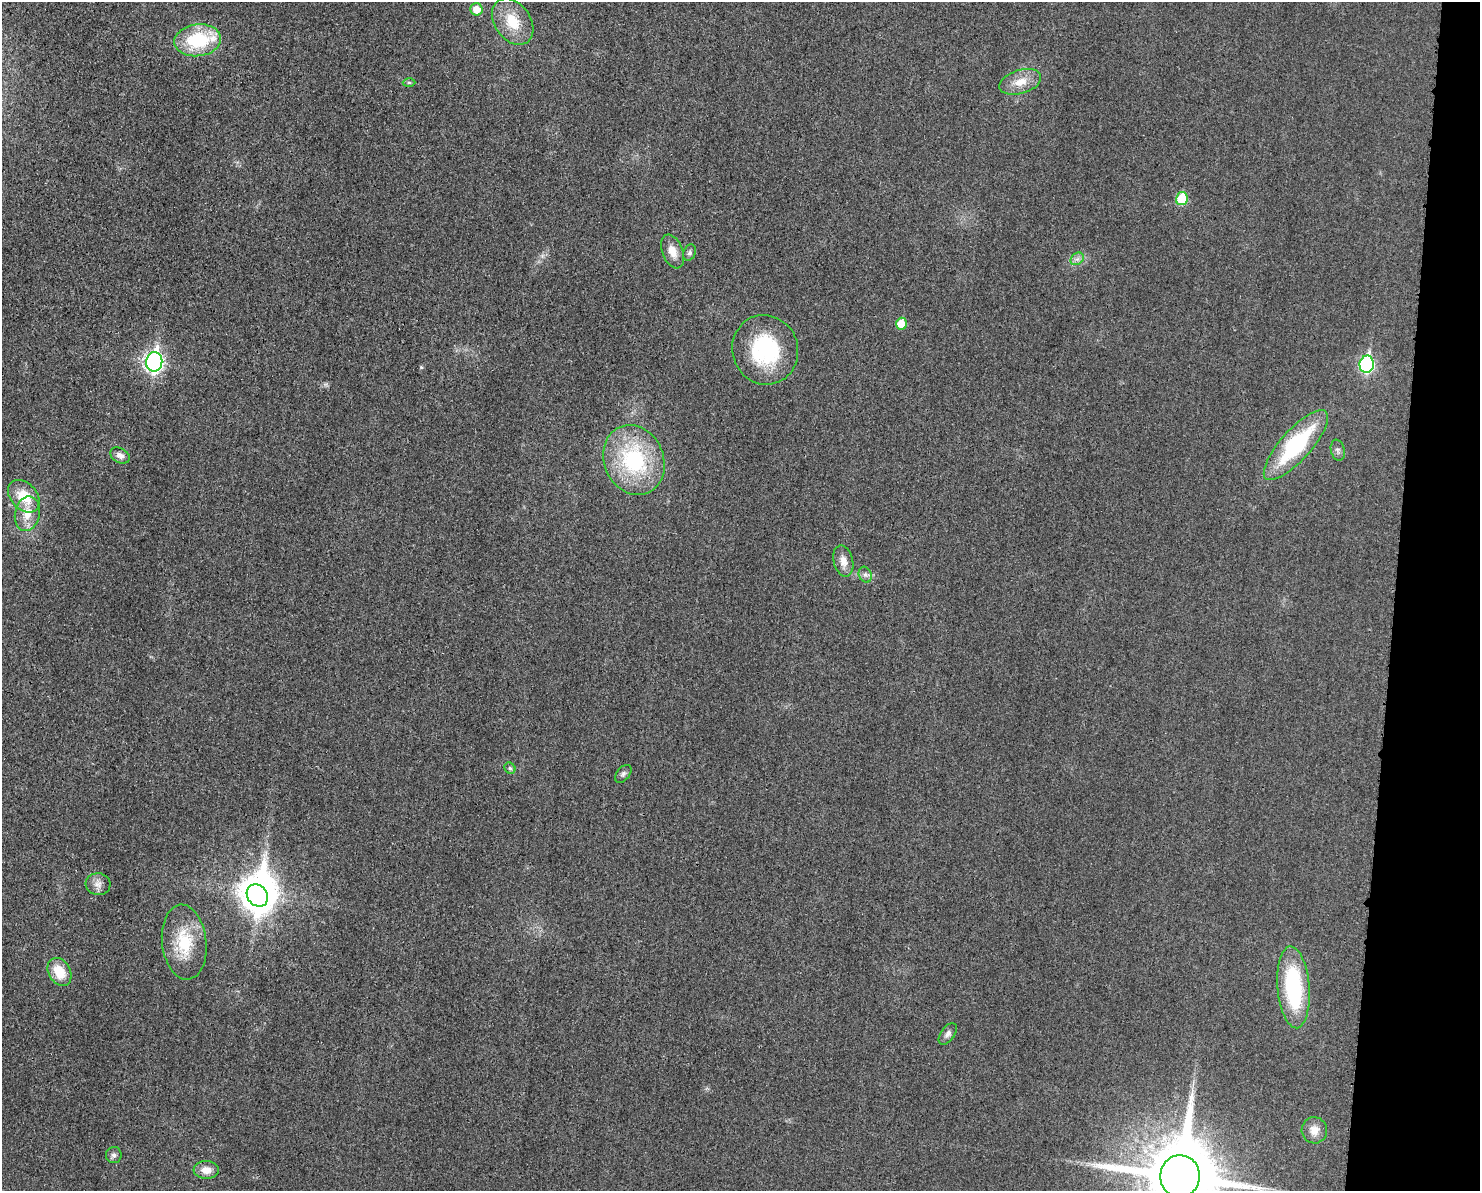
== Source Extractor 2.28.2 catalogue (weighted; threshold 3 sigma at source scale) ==
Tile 6 of 3 x 4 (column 3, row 2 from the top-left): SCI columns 3085-4562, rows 2393-3581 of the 4804 x 4790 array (HDU 1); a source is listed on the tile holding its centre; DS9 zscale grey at full resolution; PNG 1482 x 1193 px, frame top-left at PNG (2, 2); each listed source drawn as its Kron ellipse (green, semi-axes under 4 px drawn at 4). Shown black and unused: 6% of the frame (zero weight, under 3 of 4 exposures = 2% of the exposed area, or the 3 px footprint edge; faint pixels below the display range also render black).
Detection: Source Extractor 2.28.2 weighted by HDU 2 'WHT'; one run over the whole footprint, this tile lists its part. Background 0.0257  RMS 0.006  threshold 0.0271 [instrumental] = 3 sigma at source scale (4.5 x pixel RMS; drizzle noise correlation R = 1.50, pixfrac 1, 0.05/0.05 arcsec/px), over >= 5 px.
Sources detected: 35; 1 inside a brighter object's white glare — neither listed nor drawn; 1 inside a brighter listed object's ellipse — not listed separately; the other 33 listed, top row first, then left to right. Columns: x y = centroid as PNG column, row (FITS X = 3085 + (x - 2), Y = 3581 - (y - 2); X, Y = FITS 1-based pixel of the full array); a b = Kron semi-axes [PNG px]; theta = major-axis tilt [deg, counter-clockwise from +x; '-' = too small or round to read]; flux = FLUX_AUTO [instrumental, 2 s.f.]
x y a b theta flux
477 9 6 6 - 9.5
513 22 25 18 -55 18
198 40 23 16 7 37
409 82 6 4 -1 1
1020 82 21 11 17 9.7
1182 199 6 6 - 24
673 251 18 10 -68 7.1
689 253 8 6 68 1.7
1077 259 7 5 43 2
901 324 6 5 - 13
765 350 35 33 -72 53
154 362 10 8 82 230
1367 364 8 7 - 100
1296 445 45 15 48 60
1338 450 10 7 -77 1.9
120 455 10 7 -29 3.2
634 460 36 30 -67 64
24 496 18 13 -47 16
27 514 17 12 78 10
843 561 16 9 -76 5.5
865 575 8 6 -69 1.9
510 768 6 5 - 1.1
623 774 10 6 51 1.7
98 884 12 11 - 4.2
257 896 12 10 -49 690
184 942 38 22 -84 27
59 972 15 11 -59 13
1293 987 41 16 -85 62
948 1034 12 7 54 2.7
1314 1130 13 12 - 5.9
114 1155 8 8 - 2.1
206 1170 12 9 -4 6
1180 1176 21 20 - 7600
Overlapping masked pixels (flux is a lower limit): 1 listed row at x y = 1180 1176
Isophote crosses this tile's border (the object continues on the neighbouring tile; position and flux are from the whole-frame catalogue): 1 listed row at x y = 1180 1176
Unlisted compact peaks at least as high as the median listed source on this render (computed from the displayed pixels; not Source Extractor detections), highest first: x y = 421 367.